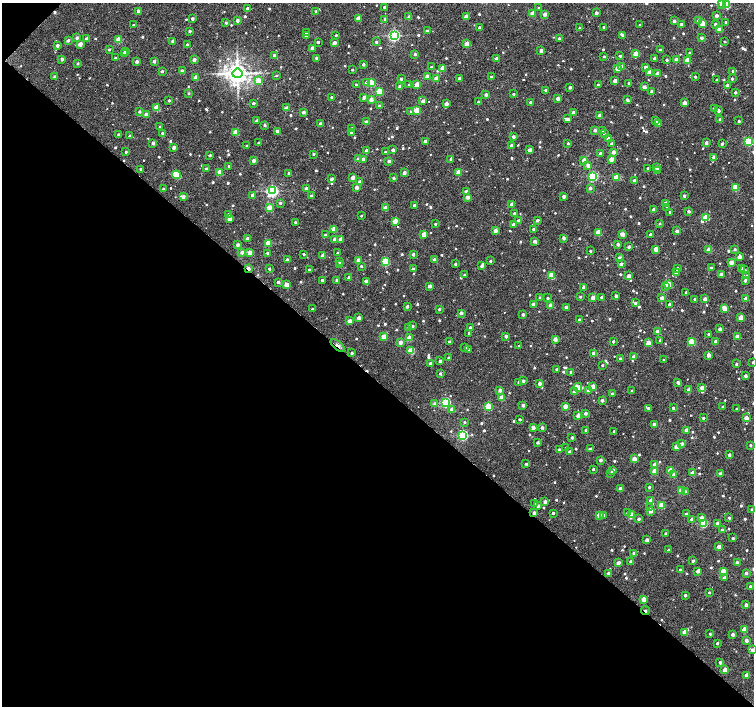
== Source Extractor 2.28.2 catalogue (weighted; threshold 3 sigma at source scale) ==
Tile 9 of 4 x 4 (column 1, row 3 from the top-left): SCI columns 1-1504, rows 1574-2980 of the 6021 x 6027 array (HDU 1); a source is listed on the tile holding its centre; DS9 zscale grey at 2 x 2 block average (1 PNG px = mean of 2 x 2 image px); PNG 756 x 708 px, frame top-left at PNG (2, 3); each listed source drawn as its Kron ellipse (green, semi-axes under 4 px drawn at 4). Shown black and unused: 47% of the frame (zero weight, under 2 of 3 exposures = <1% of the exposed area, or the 3 px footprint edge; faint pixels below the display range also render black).
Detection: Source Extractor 2.28.2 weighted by HDU 2 'WHT'; one run over the whole footprint, this tile lists its part. Background 0.0124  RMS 0.004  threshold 0.0178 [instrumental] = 3 sigma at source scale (4.5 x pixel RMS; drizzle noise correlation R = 1.50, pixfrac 1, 0.0396/0.0396 arcsec/px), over >= 5 px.
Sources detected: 802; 3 cosmic-ray / hot-pixel residue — neither listed nor drawn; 2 coinciding with a brighter row at this scale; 9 inside a brighter listed object's ellipse — not listed separately; of the other 788, all 500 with FLUX_AUTO >= 1.28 (the completeness limit of this list) listed and drawn (288 fainter detections not listed), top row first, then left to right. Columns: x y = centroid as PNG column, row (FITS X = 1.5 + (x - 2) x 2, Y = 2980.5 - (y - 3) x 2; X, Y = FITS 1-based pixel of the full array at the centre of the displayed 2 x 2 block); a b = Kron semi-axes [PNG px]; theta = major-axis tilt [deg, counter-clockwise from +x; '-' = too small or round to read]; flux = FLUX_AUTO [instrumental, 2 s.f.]
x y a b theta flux
721 4 3 3 - 2.9
727 5 3 3 - 27
384 7 2 2 - 2
247 8 2 2 - 2
539 8 2 2 - 2.3
139 11 2 2 - 5.9
316 11 2 2 - 2.3
533 13 2 2 - 11
596 13 2 2 - 4.4
545 14 2 2 - 6.3
716 15 2 2 - 3.9
466 16 2 2 - 5.4
409 17 2 2 - 6.5
358 18 2 2 - 8.5
192 19 2 2 - 3.4
385 19 2 2 - 1.8
237 20 3 2 - 3.3
674 21 2 2 - 3.6
698 21 2 2 - 7.1
726 22 2 2 - 1.6
226 23 2 2 - 1.5
703 23 3 3 - 17
681 24 2 2 - 3.5
715 24 2 2 - 2.7
133 25 2 2 - 1.6
640 25 2 2 - 2
480 27 2 2 - 1.8
604 27 2 2 - 2
579 28 2 2 - 1.7
719 29 2 2 - 7.1
190 31 2 2 - 2
427 31 2 2 - 2.5
306 33 2 2 - 1.3
306 35 2 2 - 2
336 35 2 2 - 1.4
394 35 3 3 - 140
623 35 3 2 - 2.3
77 38 3 2 - 2.9
559 38 2 2 - 2.5
702 38 2 2 - 3.5
87 39 2 2 - 5.3
68 40 2 2 - 2.7
119 40 3 3 - 19
173 41 2 2 - 4.4
725 41 2 2 - 1.4
318 42 2 2 - 1.7
376 42 2 2 - 1.8
334 43 2 2 - 6.5
80 44 2 2 - 9.1
187 44 2 2 - 1.5
467 44 2 2 - 10
57 45 2 2 - 3.7
312 48 2 2 - 7.2
109 49 2 2 - 1.5
541 50 2 2 - 5.1
660 50 2 2 - 1.7
125 51 2 2 - 4.5
689 53 2 2 - 1.4
124 54 2 2 - 6.5
415 54 2 2 - 2.4
636 54 3 2 - 15
275 56 2 2 - 7
604 56 2 2 - 1.5
620 56 2 2 - 2.1
115 58 2 2 - 1.4
317 58 2 2 - 3.1
654 58 3 2 - 2.3
62 59 2 2 - 2.3
497 59 2 2 - 8.7
194 60 2 2 - 5.3
667 60 2 2 - 2
676 60 2 2 - 6
688 60 3 2 - 16
154 61 2 2 - 3.5
137 62 2 2 - 3.6
78 63 2 2 - 1.8
363 64 2 2 - 2.7
431 67 2 2 - 1.4
622 67 3 2 - 8.2
646 67 2 2 - 5.3
443 68 3 3 - 13
617 68 3 2 - 12
352 70 2 2 - 1.3
162 71 2 2 - 2.5
182 71 2 2 - 3.3
733 71 3 3 - 2.2
649 72 2 2 - 6.4
237 73 5 4 - 760
657 74 2 2 - 6.3
276 75 3 2 - 1.4
427 76 2 2 - 8.8
55 77 2 2 - 5.1
491 77 2 2 - 2.1
695 77 2 2 - 1.5
196 78 3 2 - 13
436 78 2 2 - 8.5
459 78 2 2 - 2.9
732 78 3 2 - 1.6
401 79 2 2 - 1.8
717 80 2 2 - 2.1
258 81 3 2 - 13
615 81 2 2 - 6.1
366 83 3 3 - 4.8
371 83 3 3 - 38
629 83 2 2 - 1.4
409 84 3 2 - 1.4
417 84 3 2 - 10
356 85 2 2 - 2
598 85 2 2 - 1.3
400 86 2 2 - 6.2
727 86 2 2 - 6.2
570 87 2 2 - 3.4
644 87 3 2 - 4.2
546 90 2 2 - 1.7
379 92 3 3 - 24
652 92 2 2 - 5
735 92 2 2 - 2
189 93 2 2 - 1.4
513 94 2 2 - 1.6
486 95 2 2 - 4
332 97 2 2 - 2.9
364 97 2 2 - 4.4
371 99 2 2 - 7.5
558 99 2 2 - 5.5
169 100 2 2 - 1.9
627 100 2 2 - 3.3
423 101 2 2 - 5.5
478 102 2 2 - 1.5
531 102 2 2 - 3.3
253 103 2 2 - 2
685 103 2 2 - 7.6
446 104 2 2 - 7
380 106 2 2 - 3.6
157 108 3 2 - 21
286 108 2 2 - 6.8
714 108 2 2 - 3.5
417 110 3 3 - 26
411 111 3 3 - 1.5
718 111 2 2 - 3.6
140 112 2 2 - 2.2
303 112 2 2 - 4.6
573 113 2 2 - 7.2
146 114 2 2 - 4.6
599 116 2 2 - 7.7
567 119 3 2 - 3.5
720 119 2 2 - 3.1
656 120 2 2 - 6.3
257 121 2 2 - 2.8
739 121 2 2 - 1.7
367 122 2 2 - 7.6
658 123 2 2 - 4.8
320 124 2 2 - 4.1
265 125 2 2 - 2.2
160 127 2 2 - 1.3
352 129 2 2 - 2.9
595 130 2 2 - 3.1
603 130 2 2 - 1.3
277 131 2 2 - 4.4
236 132 3 3 - 19
351 132 2 2 - 2.2
162 133 2 2 - 1.4
118 134 2 2 - 1.8
604 134 2 2 - 1.7
129 136 2 2 - 1.8
513 137 2 2 - 3
608 138 3 2 - 3.7
425 141 2 2 - 4.2
749 141 3 3 - 54
259 142 2 2 - 2
153 143 2 2 - 4.7
568 143 2 2 - 1.7
706 143 2 2 - 4
612 144 2 2 - 3.9
722 144 2 2 - 2.3
246 146 2 2 - 1.3
511 146 3 2 - 4.7
174 147 2 2 - 5.1
366 150 2 2 - 3
393 150 2 2 - 3.9
530 150 2 2 - 7.1
126 152 2 2 - 1.7
386 152 2 2 - 2.4
613 152 2 2 - 5.9
600 153 2 2 - 2.5
313 154 2 2 - 1.3
210 155 2 2 - 1.4
714 157 2 2 - 5.3
358 159 2 2 - 7
363 159 2 2 - 4.7
451 159 2 2 - 3.1
611 159 2 2 - 9
254 160 2 2 - 4.2
584 160 2 2 - 6.9
389 161 2 2 - 3
588 165 3 3 - 4.1
229 166 2 2 - 1.8
656 167 2 2 - 5.2
648 168 2 2 - 1.6
141 169 2 2 - 2
206 169 2 2 - 3.9
657 170 2 2 - 2.4
220 172 3 2 - 16
458 172 2 2 - 11
289 173 2 2 - 3
404 173 2 2 - 5.2
176 175 4 3 - 23
593 176 3 3 - 79
353 177 2 2 - 6.6
394 178 2 2 - 2.2
616 178 3 3 - 16
331 179 2 2 - 3.6
634 180 2 2 - 2.4
359 182 2 2 - 4.9
356 187 2 2 - 5.7
735 187 3 3 - 26
306 188 2 2 - 3
590 188 2 2 - 3.4
163 189 2 2 - 1.4
272 191 4 3 - 150
466 192 3 2 - 6.8
253 195 2 2 - 4.9
311 196 2 2 - 3.9
564 196 2 2 - 4.7
684 196 2 2 - 2.1
183 197 2 2 - 5.5
468 197 2 2 - 6
280 203 3 2 - 2
665 203 3 2 - 3.6
512 204 2 2 - 9.2
414 205 2 2 - 3.1
269 208 3 2 - 12
385 208 2 2 - 8.8
667 208 3 2 - 1.3
654 209 2 2 - 5.7
689 211 2 2 - 3.2
670 212 2 2 - 2
514 213 2 2 - 1.6
229 214 3 2 - 2.7
361 216 2 2 - 1.3
706 217 3 3 - 28
229 219 2 2 - 7.5
537 220 2 2 - 2.8
395 221 3 2 - 13
518 221 2 2 - 3.1
295 222 2 2 - 1.6
435 224 2 2 - 2.1
660 224 2 2 - 1.5
513 225 2 2 - 4.2
334 229 3 2 - 17
533 229 2 2 - 1.6
495 231 2 2 - 7.5
677 231 2 2 - 4.4
598 232 3 3 - 17
424 234 2 2 - 11
622 234 2 2 - 9.3
650 234 2 2 - 2.2
325 235 2 2 - 1.6
247 238 2 2 - 2.5
564 238 2 2 - 3.7
334 239 2 2 - 2.8
340 239 2 2 - 5.1
535 241 3 2 - 4.2
268 243 3 3 - 24
618 244 2 2 - 2.9
238 245 2 2 - 3.7
629 247 2 2 - 2.5
656 249 2 2 - 13
709 249 2 2 - 12
735 249 2 2 - 2
590 251 2 2 - 1.5
242 252 2 2 - 4.5
250 253 2 2 - 12
267 253 3 2 - 1.6
338 253 2 2 - 1.4
304 254 2 2 - 1.4
413 254 2 2 - 3.2
323 256 2 2 - 7.9
739 257 2 2 - 7.1
620 258 2 2 - 5.5
287 259 2 2 - 2.1
358 260 2 2 - 7.4
434 260 2 2 - 3.3
339 261 3 2 - 1.4
490 261 2 2 - 1.6
385 262 3 3 - 49
731 262 2 2 - 8.8
340 264 2 2 - 6.9
455 264 2 2 - 2.1
621 264 2 2 - 4.1
361 266 2 2 - 1.3
481 266 3 2 - 2.7
677 268 3 2 - 2.3
711 268 2 2 - 2.3
248 269 4 2 - 7.7
269 269 2 2 - 2.3
413 269 2 2 - 3
742 269 3 2 - 2.9
309 270 2 2 - 1.5
745 270 3 2 - 1.6
676 273 3 2 - 4.6
721 274 2 2 - 5.6
464 275 2 2 - 1.4
551 276 3 3 - 21
629 276 2 2 - 6.7
747 276 3 2 - 2.6
349 277 2 2 - 2.7
322 280 2 2 - 2.2
337 280 2 2 - 3.6
745 280 2 2 - 2.8
278 282 2 2 - 3.8
366 282 3 2 - 6.4
286 285 3 2 - 11
669 285 3 3 - 26
430 286 2 2 - 5
665 286 4 4 - 1.9
584 287 2 2 - 5.5
686 292 2 2 - 1.4
616 296 2 2 - 3.1
580 297 2 2 - 1.4
602 297 2 2 - 2.8
540 298 2 2 - 2
548 298 2 2 - 1.3
593 298 2 2 - 6.6
662 298 2 2 - 5.5
694 299 2 2 - 1.5
705 299 2 2 - 6.5
746 299 2 2 - 9.9
635 303 2 2 - 1.6
533 304 2 2 - 6.3
669 304 2 2 - 2.8
407 306 2 2 - 3.3
550 306 2 2 - 7
566 307 2 2 - 3.3
312 309 2 2 - 1.3
439 309 2 2 - 1.5
725 309 3 3 - 7.6
461 313 2 2 - 5.5
523 314 2 2 - 3
359 318 2 2 - 5.4
741 318 3 2 - 11
579 320 3 2 - 3.6
349 321 2 2 - 7.6
413 326 3 3 - 1.8
409 327 2 2 - 3.7
470 328 2 2 - 2.9
720 329 2 2 - 4.6
658 332 3 2 - 12
469 333 2 2 - 1.9
709 334 2 2 - 1.8
506 336 2 2 - 3.2
737 336 3 2 - 4.8
383 337 3 2 - 12
410 338 3 2 - 14
555 339 2 2 - 7.7
660 340 2 2 - 1.7
613 341 2 2 - 1.5
400 342 2 2 - 6
449 342 2 2 - 2.6
691 342 3 3 - 26
715 342 2 2 - 4.9
648 343 3 2 - 12
338 346 8 2 -39 3.2
519 346 2 2 - 1.3
465 347 2 2 - 1.7
468 349 2 2 - 1.4
411 351 3 3 - 26
352 353 2 2 - 2
594 353 3 2 - 6.4
708 355 2 2 - 6.2
634 357 2 2 - 9.2
448 358 2 2 - 1.8
620 359 2 2 - 2.2
664 360 2 2 - 1.4
440 361 2 2 - 2.7
753 362 2 2 - 1.4
430 364 2 2 - 4.7
736 364 2 2 - 1.4
602 365 2 2 - 1.7
556 369 2 2 - 1.6
571 372 2 2 - 3.1
440 374 2 2 - 2.2
745 376 2 2 - 3.7
523 381 2 2 - 2.8
519 382 2 2 - 4
678 382 2 2 - 3.9
539 383 2 2 - 4.7
593 386 3 2 - 11
578 387 4 3 - 12
702 388 2 2 - 6.4
500 390 2 2 - 4.8
689 390 2 2 - 7
575 391 2 2 - 7.2
588 391 3 2 - 5.3
632 391 2 2 - 2
612 394 2 2 - 2.5
502 398 3 2 - 13
602 400 2 2 - 3.4
445 403 3 3 - 79
435 404 3 3 - 5.2
523 405 2 2 - 4.3
565 406 2 2 - 8.8
488 407 3 3 - 48
723 407 2 2 - 2.5
648 408 2 2 - 1.5
673 408 3 2 - 1.3
452 409 2 2 - 6
737 409 2 2 - 2.5
585 413 2 2 - 3.4
578 416 2 2 - 6.5
703 418 2 2 - 2.3
746 418 2 2 - 8.2
520 419 2 2 - 1.6
465 422 2 2 - 1.6
654 424 2 2 - 5.6
533 428 2 2 - 6
542 428 2 2 - 2.9
586 430 2 2 - 1.5
686 430 2 2 - 7.9
614 431 2 2 - 2.1
463 435 3 3 - 110
572 438 2 2 - 2.2
538 442 2 2 - 2.3
682 444 3 2 - 3.4
750 445 3 2 - 1.3
676 447 2 2 - 6.7
566 448 2 2 - 1.7
590 449 3 2 - 2.9
559 450 2 2 - 4.4
570 452 2 2 - 5.3
729 455 2 2 - 2.7
634 459 2 2 - 9.7
601 460 2 2 - 3.6
526 464 2 2 - 2.2
655 465 2 2 - 8
593 469 2 2 - 2.2
613 470 2 2 - 6.5
670 470 3 2 - 11
654 471 3 2 - 12
610 473 2 2 - 1.4
693 473 2 2 - 8.8
674 474 2 2 - 7.3
720 474 3 2 - 5.3
649 487 2 2 - 2.2
620 488 2 2 - 4.4
682 491 3 3 - 25
686 492 3 3 - 2.1
651 500 2 2 - 4.4
545 502 2 2 - 3.9
535 503 2 2 - 2.2
661 505 3 3 - 23
538 506 2 2 - 2.9
649 508 3 2 - 2.1
752 509 2 2 - 1.7
650 511 2 2 - 7.3
534 513 2 2 - 4.5
553 513 2 2 - 2.4
628 513 3 3 - 2.5
686 514 2 2 - 2.5
599 515 3 2 - 8.6
604 515 2 2 - 1.9
631 515 3 3 - 16
701 518 3 3 - 4.7
729 518 2 2 - 1.8
639 519 2 2 - 2.9
692 519 2 2 - 5.1
703 523 3 3 - 52
717 523 2 2 - 4.1
722 530 2 2 - 1.7
666 534 2 2 - 2.6
733 538 2 2 - 1.5
647 540 2 2 - 4.2
719 547 2 2 - 8.3
669 550 2 2 - 2.4
634 553 3 2 - 3.6
631 561 2 2 - 4.4
693 561 2 2 - 2.4
618 563 2 2 - 6.7
737 563 4 2 - 5.2
680 570 2 2 - 3
698 571 2 2 - 4
723 571 3 2 - 13
609 573 2 2 - 4.2
746 573 2 2 - 3.2
724 577 2 2 - 2.4
750 586 2 2 - 2
709 592 2 2 - 1.6
685 595 2 2 - 3.1
644 599 3 2 - 11
746 605 2 2 - 3.6
645 611 4 2 - 3.5
744 629 2 2 - 7.8
685 632 3 2 - 14
710 634 2 2 - 1.6
733 634 2 2 - 3.8
746 640 2 2 - 4.5
717 643 2 2 - 1.5
752 650 2 2 - 3.9
720 662 2 2 - 2.6
725 670 2 2 - 10
746 675 2 2 - 7.5
Overlapping masked pixels (flux is a lower limit): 4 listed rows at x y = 248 269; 338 346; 534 513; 645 611
Isophote crosses this tile's border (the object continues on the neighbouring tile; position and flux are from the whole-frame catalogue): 4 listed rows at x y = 721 4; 727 5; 753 362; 752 650